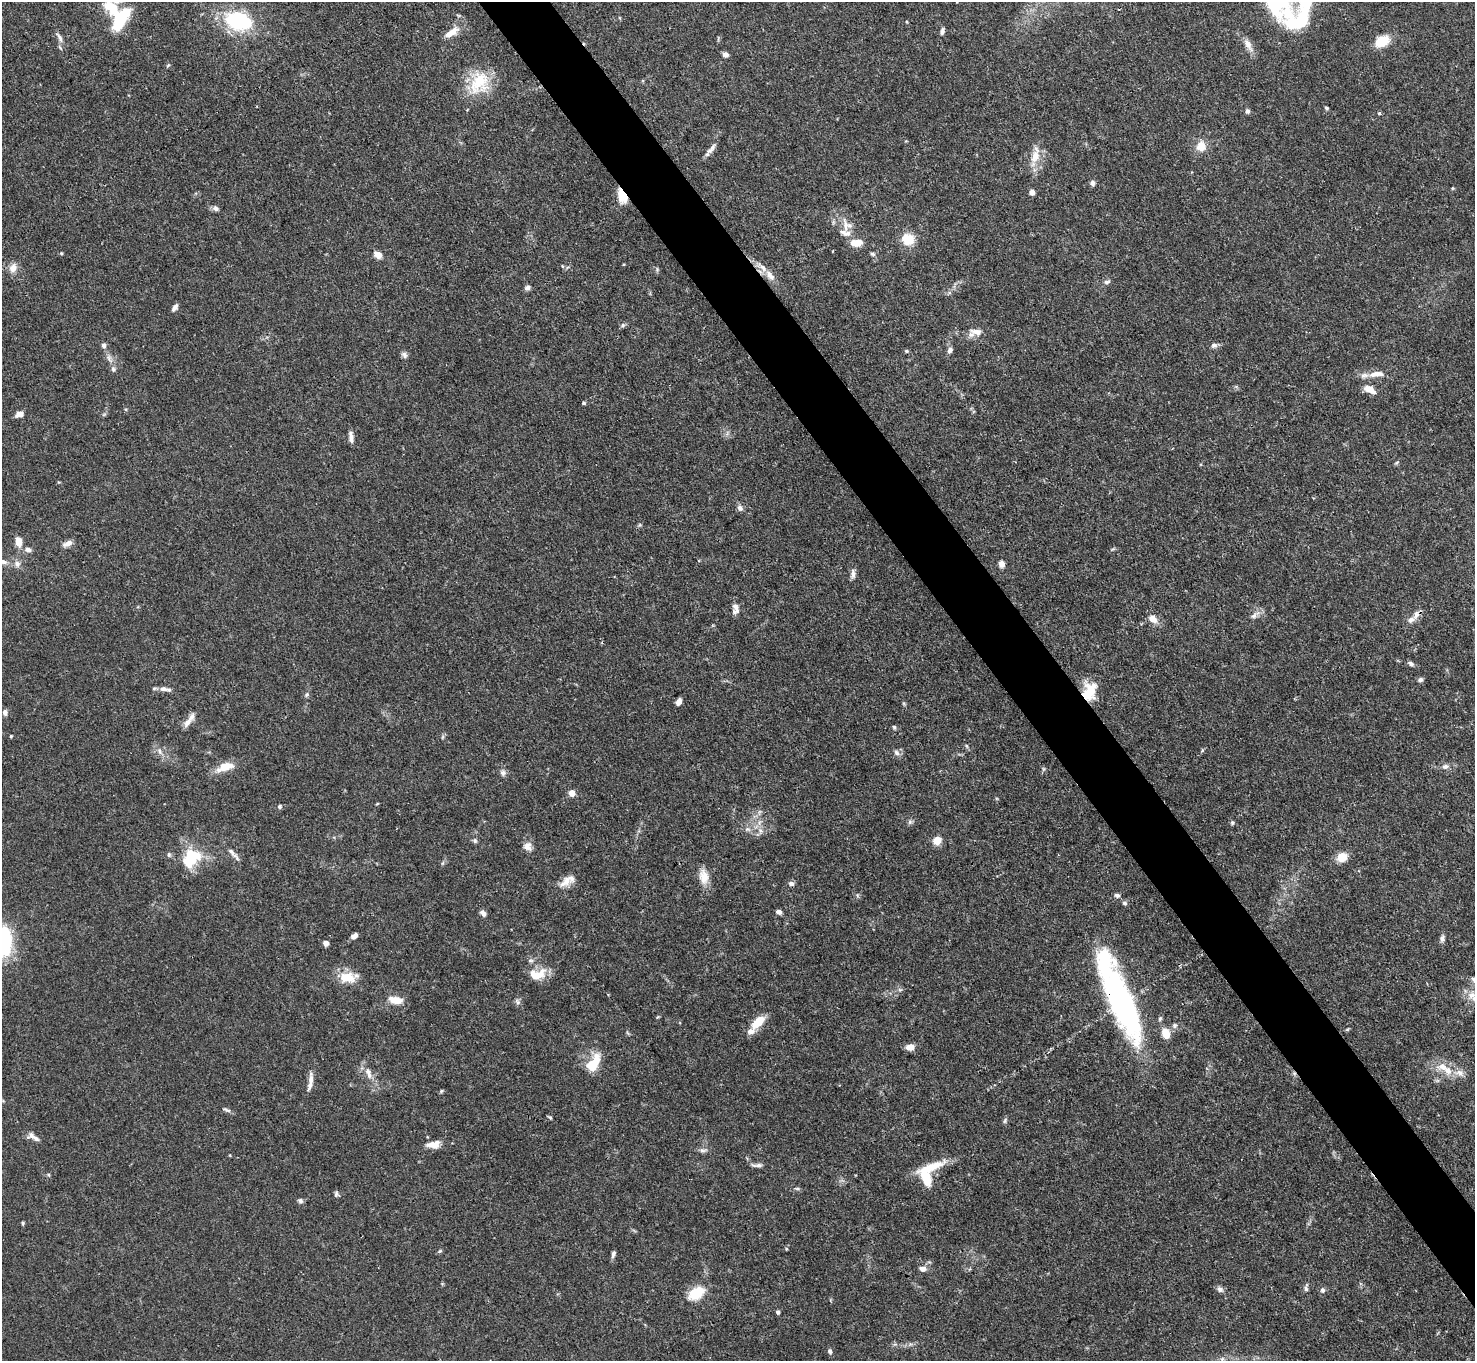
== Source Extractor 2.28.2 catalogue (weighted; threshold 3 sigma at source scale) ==
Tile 6 of 4 x 4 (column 2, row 2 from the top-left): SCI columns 1475-2947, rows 2875-4233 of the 5894 x 5887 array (HDU 1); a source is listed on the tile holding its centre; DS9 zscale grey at full resolution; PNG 1477 x 1363 px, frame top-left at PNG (2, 2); no overlay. Shown black and unused: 5% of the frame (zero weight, under 3 of 4 exposures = <1% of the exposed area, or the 3 px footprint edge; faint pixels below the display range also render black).
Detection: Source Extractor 2.28.2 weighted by HDU 2 'WHT'; one run over the whole footprint, this tile lists its part. Background 0.131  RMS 0.0044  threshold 0.0199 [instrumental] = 3 sigma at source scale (4.5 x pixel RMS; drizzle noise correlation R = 1.50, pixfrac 1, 0.05/0.05 arcsec/px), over >= 5 px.
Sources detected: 166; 1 inside a brighter object's white glare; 1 cosmic-ray / hot-pixel residue — not listed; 15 inside a brighter listed object's ellipse — not listed separately; the other 149 listed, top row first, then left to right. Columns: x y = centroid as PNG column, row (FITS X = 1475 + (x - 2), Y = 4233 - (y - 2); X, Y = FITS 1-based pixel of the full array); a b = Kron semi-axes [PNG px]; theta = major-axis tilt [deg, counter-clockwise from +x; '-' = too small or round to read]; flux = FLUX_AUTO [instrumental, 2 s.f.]
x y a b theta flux
1300 13 63 46 55 55
120 18 28 21 69 23
620 18 5 3 - 0.4
238 21 31 20 -16 34
942 31 9 5 77 1.4
452 32 21 9 33 5.4
59 37 16 6 -63 2.2
1382 41 14 9 25 12
1248 44 21 8 -60 3.8
725 54 6 5 - 2
168 65 7 3 36 0.53
479 83 33 25 61 18
1326 108 5 4 - 0.62
1247 111 6 5 - 1.1
1379 113 4 4 - 0.83
1201 146 12 10 75 5.7
711 149 17 6 49 2.3
1035 156 18 11 70 6.9
1093 183 7 6 - 1.4
1452 188 5 3 - 0.43
1032 192 6 6 - 1.8
622 196 17 9 -70 7.5
216 208 9 6 -21 1.5
845 225 24 7 -80 4.7
908 239 11 11 - 10
856 243 12 7 1 7.3
61 253 5 4 - 0.47
872 254 6 5 - 0.84
378 255 7 5 -39 4.7
562 266 5 3 - 0.42
762 267 19 7 -40 4.1
13 268 11 9 71 3.7
657 269 7 4 -90 0.64
1107 282 8 5 8 1.2
528 287 7 6 - 1.4
175 307 9 5 57 1.8
623 325 6 5 - 0.85
976 332 18 9 -7 3.9
1214 345 8 7 - 1.5
950 350 8 6 60 1.6
906 351 5 4 - 0.62
404 355 9 6 -57 1.4
109 358 15 7 -61 2.6
1376 374 22 8 6 5.3
1369 389 14 7 -27 4.6
584 403 5 4 - 0.61
125 409 5 3 - 0.53
19 414 9 6 14 3
104 414 7 4 19 0.63
351 437 13 5 -86 2.2
1397 463 7 3 19 0.51
740 508 9 7 -54 1.7
640 525 6 4 -18 0.53
18 542 11 7 -81 4.6
67 544 12 6 25 2.6
28 550 8 6 -19 2
3 561 16 6 -16 3
1002 564 7 6 - 2.9
853 574 12 6 83 2.1
736 607 15 7 -66 2.4
1416 614 13 6 64 2.6
1254 616 13 6 48 2.2
1153 619 11 8 -43 4.2
1411 664 8 5 -37 1.4
1420 680 7 6 - 1.2
163 689 12 7 -7 2.4
1089 691 20 14 74 13
307 695 6 5 - 0.84
679 702 7 5 64 2.2
5 713 6 5 - 1.8
188 722 17 8 46 3.5
894 727 6 5 - 0.7
11 736 3 3 - 0.55
442 737 7 4 71 0.65
966 746 6 4 -87 0.58
159 751 11 6 -63 2.1
896 753 9 7 -46 1.7
1445 766 9 6 13 1.8
225 767 23 10 19 7.1
1043 769 7 4 90 0.68
503 773 8 7 - 1.6
572 793 7 6 - 3.3
377 804 5 3 - 0.36
280 807 6 5 - 1
759 812 7 4 71 0.94
910 822 6 6 - 0.99
1232 823 6 5 - 0.77
747 829 9 6 -1 1.8
760 831 9 6 -77 2.1
475 840 7 6 - 0.99
937 840 5 5 - 17
527 846 12 10 -42 2.9
232 852 20 5 -44 2.4
169 855 7 5 89 0.84
192 856 19 16 -37 18
1342 857 12 10 21 5.7
704 877 19 11 -82 6.1
566 881 19 11 38 5.1
791 884 8 6 -21 1.4
1117 895 7 5 -15 1.2
1125 903 6 5 - 1
779 912 6 5 - 1.7
483 913 7 5 -52 1.9
354 936 8 5 34 1.8
1442 938 10 6 78 1.5
2 941 23 12 -89 68
326 943 6 5 - 1.8
530 960 8 4 0 0.91
537 974 23 13 12 8.2
347 977 22 13 1 9.1
1471 995 16 11 20 5.2
395 1000 15 7 -8 6.5
517 1002 9 5 -54 1.2
1121 1002 74 21 -68 130
758 1022 17 9 43 8.9
1175 1025 8 7 - 1.4
1347 1029 6 4 2 0.52
1166 1033 12 9 -72 5.8
910 1047 9 6 5 3.6
594 1063 22 11 59 11
1443 1067 17 12 -14 6.5
368 1073 17 8 -72 3.8
1460 1073 14 9 -21 3.3
311 1079 14 7 84 2.7
441 1091 5 4 - 0.56
227 1110 12 4 -24 1.1
550 1117 6 3 -20 0.59
1005 1120 8 4 64 0.82
32 1135 12 10 -1 2.3
434 1145 17 10 7 4.3
703 1150 12 5 -3 1.5
759 1165 10 6 7 1.5
49 1175 5 3 - 0.5
926 1178 23 12 -68 11
797 1188 8 4 -8 0.77
336 1194 7 6 - 1
300 1201 7 6 - 1
23 1223 5 4 - 0.6
786 1249 4 3 - 0.44
440 1251 7 4 44 0.62
613 1254 8 4 74 1.3
923 1269 9 7 -4 2.3
1306 1288 11 5 83 1.3
1220 1289 9 6 -34 1.7
1323 1290 7 6 - 1.4
696 1293 23 14 32 11
778 1312 5 4 - 1.1
830 1351 7 5 -76 1
1222 1359 6 5 - 0.94
Overlapping masked pixels (flux is a lower limit): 3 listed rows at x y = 622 196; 1089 691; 1121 1002
Isophote crosses this tile's border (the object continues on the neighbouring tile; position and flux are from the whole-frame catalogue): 4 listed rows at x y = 1300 13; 3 561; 2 941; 1471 995